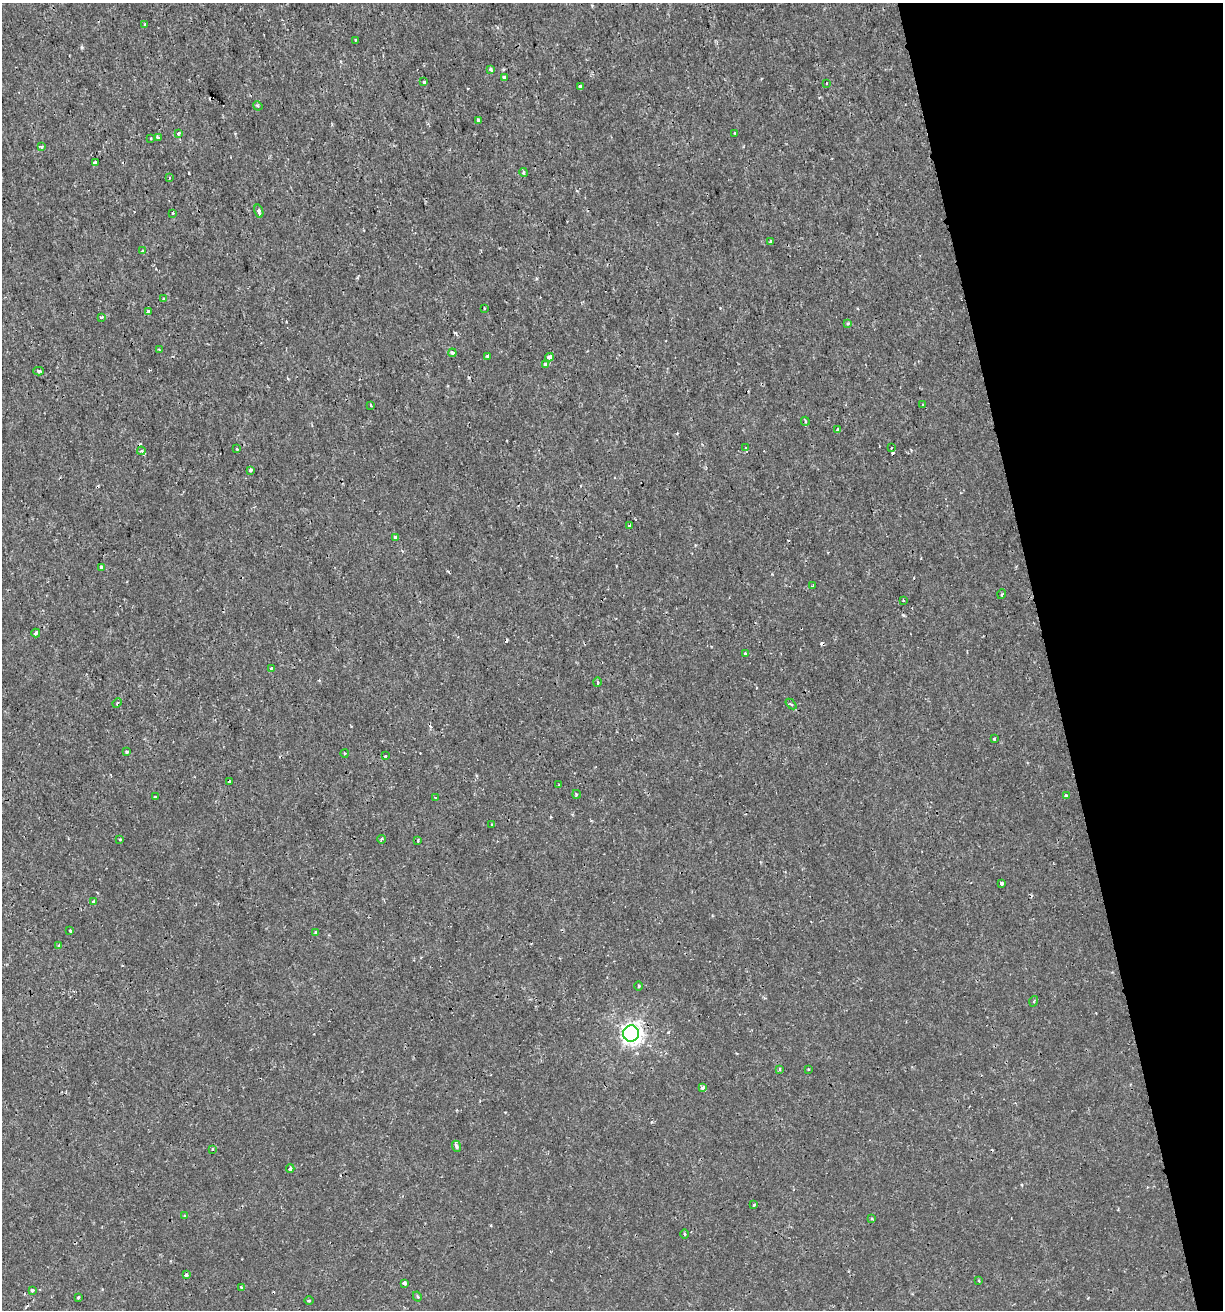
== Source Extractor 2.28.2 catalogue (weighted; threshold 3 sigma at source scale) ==
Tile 12 of 4 x 4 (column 4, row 3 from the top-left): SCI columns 3716-4936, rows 1310-2617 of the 5039 x 5234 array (HDU 1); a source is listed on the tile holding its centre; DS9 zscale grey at full resolution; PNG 1225 x 1312 px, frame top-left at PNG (2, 3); each listed source drawn as its Kron ellipse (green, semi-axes under 4 px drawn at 4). Shown black and unused: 14% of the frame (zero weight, under 2 of 3 exposures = <1% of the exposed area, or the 3 px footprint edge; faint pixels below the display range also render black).
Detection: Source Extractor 2.28.2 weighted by HDU 2 'WHT'; one run over the whole footprint, this tile lists its part. Background 6.39e-04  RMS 0.0011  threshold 0.00512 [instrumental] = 3 sigma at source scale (4.5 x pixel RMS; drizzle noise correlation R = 1.50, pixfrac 1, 0.0396/0.0396 arcsec/px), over >= 5 px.
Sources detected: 104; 11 cosmic-ray / hot-pixel residue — neither listed nor drawn; the other 93 listed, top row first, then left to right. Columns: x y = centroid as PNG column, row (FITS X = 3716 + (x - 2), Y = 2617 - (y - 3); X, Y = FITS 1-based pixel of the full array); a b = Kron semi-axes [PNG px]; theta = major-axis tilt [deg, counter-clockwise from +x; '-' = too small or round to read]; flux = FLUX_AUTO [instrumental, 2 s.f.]
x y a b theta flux
145 24 4 3 - 0.1
355 40 3 3 - 0.19
491 69 4 3 - 0.27
504 78 3 3 - 0.5
424 82 3 3 - 0.21
826 83 2 2 - 0.11
580 87 3 3 - 0.21
258 106 5 3 - 0.15
478 120 3 3 - 0.18
178 133 3 3 - 0.34
735 133 4 2 - 0.094
158 137 3 3 - 0.23
151 138 3 2 - 0.19
41 146 3 3 - 0.2
95 163 4 3 - 1.5
524 172 4 4 - 0.21
169 177 3 2 - 0.12
259 211 7 4 -76 0.31
173 213 3 3 - 0.11
771 241 3 3 - 0.38
142 251 3 3 - 0.1
163 299 3 3 - 0.11
484 308 3 3 - 0.27
148 311 3 3 - 0.31
102 317 4 3 - 0.22
848 324 3 3 - 0.21
159 350 3 3 - 0.17
452 353 4 3 - 0.5
487 356 3 3 - 0.26
549 357 4 4 - 1.3
545 364 3 3 - 0.55
39 371 5 3 - 0.22
371 405 3 2 - 0.11
923 405 3 3 - 0.24
805 421 5 4 - 0.2
838 430 4 3 - 0.25
746 448 4 3 - 0.12
891 448 3 2 - 0.15
237 449 3 3 - 0.11
141 451 4 4 - 0.15
251 470 4 3 - 0.33
630 525 4 2 - 0.097
396 538 4 3 - 0.67
101 567 4 3 - 0.26
813 586 3 3 - 0.17
1002 594 5 3 - 0.12
903 600 3 2 - 0.098
36 633 4 3 - 0.7
745 653 4 4 - 0.11
271 668 3 2 - 0.13
597 682 5 3 - 0.15
117 703 5 3 - 0.12
791 704 6 4 -42 0.18
994 739 3 3 - 0.48
127 752 3 3 - 0.2
345 753 4 3 - 0.099
385 756 3 2 - 0.13
229 782 3 2 - 0.17
559 784 4 2 - 0.091
576 794 4 2 - 0.1
1066 796 4 3 - 0.18
156 797 4 3 - 0.18
436 798 3 3 - 0.18
492 825 3 2 - 0.11
120 839 3 3 - 0.13
381 839 4 3 - 0.18
418 840 3 2 - 0.12
1002 883 3 3 - 0.3
94 902 4 3 - 0.3
70 930 3 3 - 0.33
316 932 3 3 - 0.24
59 945 4 3 - 0.14
639 986 5 3 - 0.1
1034 1001 5 3 - 0.13
631 1034 8 8 - 68
780 1069 3 3 - 0.21
808 1069 4 3 - 0.1
703 1088 4 3 - 0.62
456 1146 5 4 - 0.33
213 1149 3 3 - 0.15
290 1168 4 3 - 0.19
754 1205 3 3 - 0.16
184 1216 3 3 - 0.18
872 1218 3 3 - 0.14
684 1234 5 3 - 0.12
186 1275 4 3 - 0.39
979 1281 4 3 - 0.1
404 1283 4 3 - 0.46
241 1287 4 4 - 0.13
32 1290 3 3 - 0.34
417 1296 5 3 - 0.14
78 1297 3 3 - 0.13
309 1300 5 3 - 0.12
Unlisted compact peaks at least as high as the median listed source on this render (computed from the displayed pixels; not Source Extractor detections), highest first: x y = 455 333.